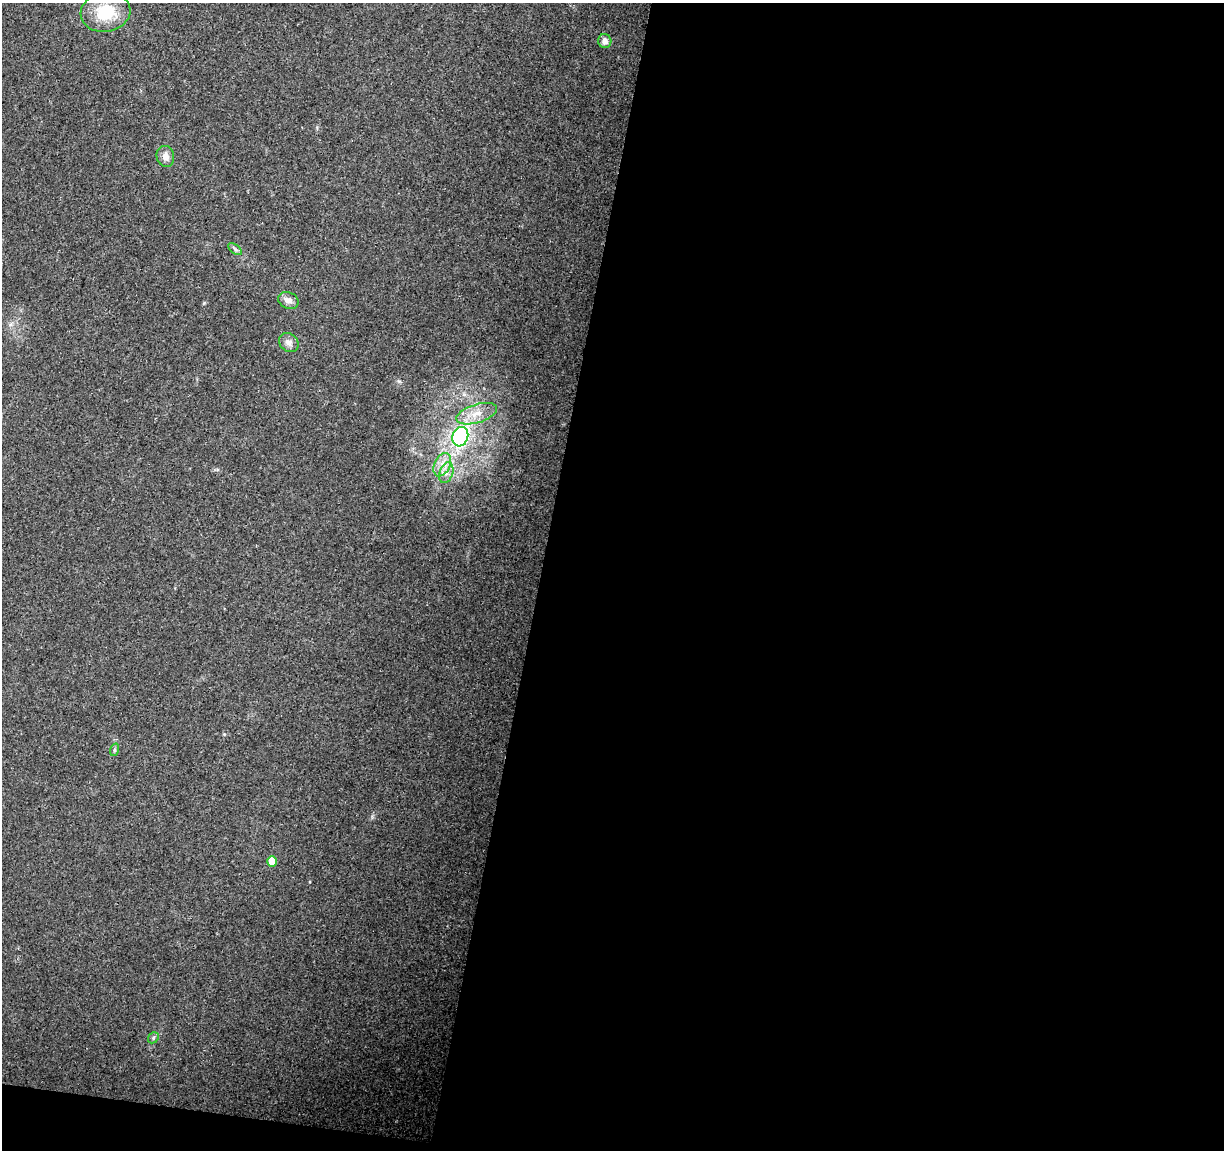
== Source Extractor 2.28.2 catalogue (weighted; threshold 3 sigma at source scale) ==
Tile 16 of 4 x 4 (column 4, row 4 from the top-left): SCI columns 3665-4886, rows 225-1372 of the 4895 x 5100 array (HDU 1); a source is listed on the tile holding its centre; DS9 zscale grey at full resolution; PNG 1226 x 1152 px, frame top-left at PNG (2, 3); each listed source drawn as its Kron ellipse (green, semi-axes under 4 px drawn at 4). Shown black and unused: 57% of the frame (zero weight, under 3 of 4 exposures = <1% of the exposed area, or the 3 px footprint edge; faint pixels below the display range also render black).
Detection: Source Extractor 2.28.2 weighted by HDU 2 'WHT'; one run over the whole footprint, this tile lists its part. Background 0.0215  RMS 0.004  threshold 0.0182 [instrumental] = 3 sigma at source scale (4.5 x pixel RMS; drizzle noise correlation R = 1.50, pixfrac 1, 0.0396/0.0396 arcsec/px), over >= 5 px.
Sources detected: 13; all 13 listed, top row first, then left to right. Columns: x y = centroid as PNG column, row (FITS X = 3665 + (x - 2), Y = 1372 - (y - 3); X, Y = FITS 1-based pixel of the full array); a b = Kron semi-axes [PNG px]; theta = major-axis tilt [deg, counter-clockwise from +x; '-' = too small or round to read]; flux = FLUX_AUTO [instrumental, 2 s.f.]
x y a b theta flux
105 12 25 20 10 15
605 41 7 6 - 2
165 156 10 8 -76 3.1
235 249 8 4 -37 0.86
288 301 10 8 -23 2.5
289 342 10 8 -43 2.2
477 414 21 9 17 6.1
460 437 10 7 71 54
442 465 12 8 64 3.9
446 473 11 6 71 2.7
114 750 6 4 71 0.56
272 862 5 5 - 8
153 1038 6 4 48 0.75
Unlisted compact peaks at least as high as the median listed source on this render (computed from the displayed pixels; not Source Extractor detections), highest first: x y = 399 381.